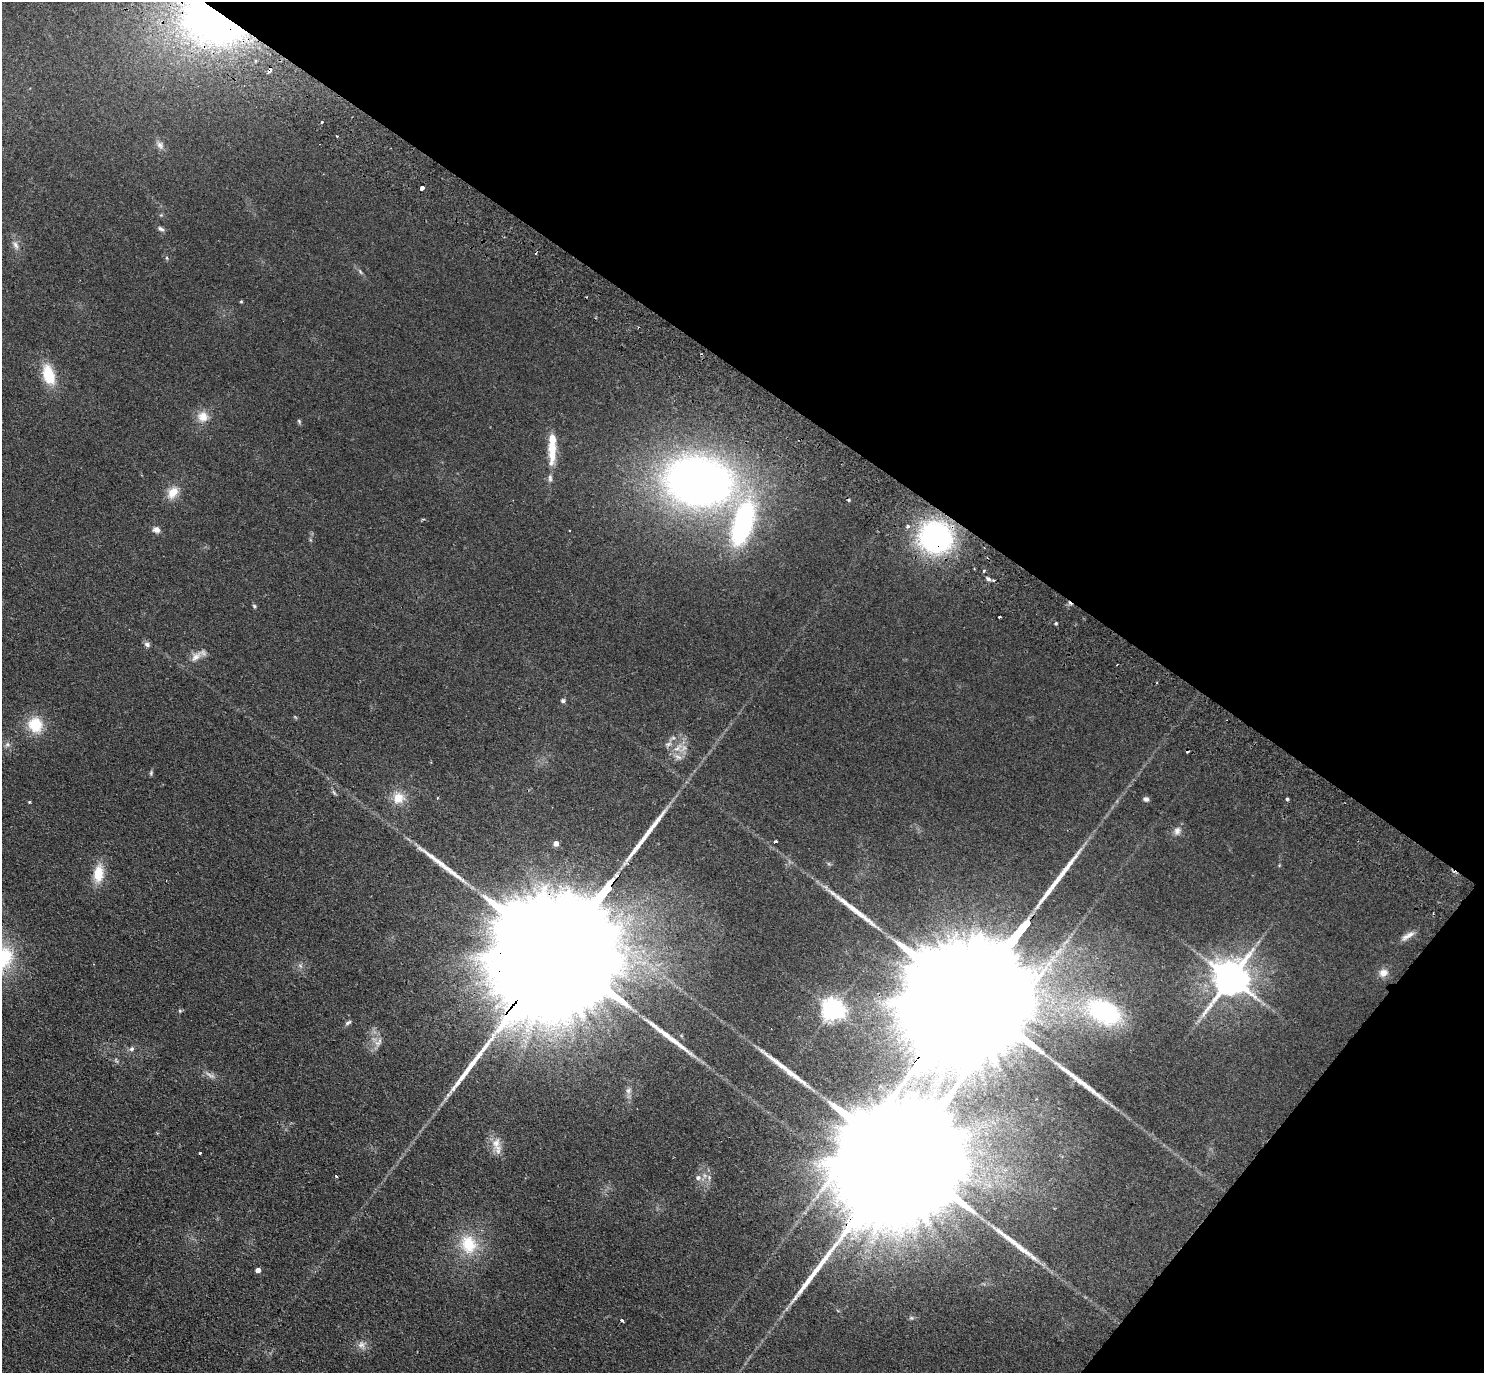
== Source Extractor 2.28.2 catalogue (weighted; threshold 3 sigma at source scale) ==
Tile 8 of 4 x 4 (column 4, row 2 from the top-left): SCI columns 4486-5967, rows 2946-4316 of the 6004 x 6031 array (HDU 1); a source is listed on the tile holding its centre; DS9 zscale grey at full resolution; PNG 1486 x 1375 px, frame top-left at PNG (2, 2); no overlay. Shown black and unused: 33% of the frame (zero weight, under 2 of 3 exposures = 3% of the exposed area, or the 3 px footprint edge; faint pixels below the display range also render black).
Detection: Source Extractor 2.28.2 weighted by HDU 2 'WHT'; one run over the whole footprint, this tile lists its part. Background 0.0953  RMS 0.01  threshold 0.0467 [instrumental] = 3 sigma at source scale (4.5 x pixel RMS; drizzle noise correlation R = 1.50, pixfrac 1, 0.05/0.05 arcsec/px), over >= 5 px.
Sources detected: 88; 3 inside a brighter object's white glare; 8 cosmic-ray / hot-pixel residue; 9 long thin detections or spike segments (spike, bleed or trail) — not listed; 6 inside a brighter listed object's ellipse — not listed separately; the other 62 listed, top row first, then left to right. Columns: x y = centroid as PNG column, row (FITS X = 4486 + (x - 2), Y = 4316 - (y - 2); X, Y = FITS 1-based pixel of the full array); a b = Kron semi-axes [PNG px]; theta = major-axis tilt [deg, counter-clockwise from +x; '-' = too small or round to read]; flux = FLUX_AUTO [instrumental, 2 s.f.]
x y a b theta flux
215 19 68 41 -26 410
269 70 7 3 65 2.8
322 122 3 3 - 2.3
337 136 3 2 - 1.1
160 145 12 8 -56 4.6
421 188 4 3 - 54
161 215 5 4 - 1.2
161 229 9 5 -28 2.7
16 245 12 6 -64 4.6
167 258 6 3 -72 1.1
360 272 8 4 -59 1.9
241 301 5 3 - 0.99
48 374 25 13 -73 29
203 417 14 13 - 11
299 421 6 4 -46 1.4
552 455 28 9 85 18
699 481 52 37 -10 750
173 492 16 11 50 13
743 523 53 22 73 170
908 526 4 4 - 4.1
156 530 9 8 - 4.4
936 537 24 22 -22 240
984 570 4 3 - 2.1
988 579 4 3 - 4.9
254 606 6 4 -26 1.4
999 617 3 3 - 2.4
1056 623 4 3 - 1.5
147 644 8 6 -22 3
196 656 18 9 40 8.4
563 701 6 6 - 1.8
35 725 16 15 - 29
151 773 7 5 71 1.5
398 798 16 15 - 16
1146 799 6 6 - 2.8
1287 799 4 3 - 1.5
29 802 4 3 - 0.95
1177 831 11 8 71 4.9
776 842 3 3 - 2.1
556 843 4 4 - 7.5
98 874 21 12 84 21
1024 927 11 3 51 2900
1408 936 20 6 30 6.5
558 950 99 20 51 100000
1383 973 11 9 22 7.2
1230 978 11 10 - 2600
833 1009 7 7 - 770
180 1011 5 4 - 1.1
1104 1012 35 21 -26 120
348 1023 9 5 30 2.3
378 1043 10 6 -23 4.3
131 1049 7 6 - 2.8
210 1075 15 4 -27 3.8
628 1090 8 6 88 3.4
496 1143 21 12 -75 12
200 1153 3 3 - 2.1
901 1157 152 36 57 110000
336 1176 3 2 - 2.2
698 1178 7 6 - 3.3
469 1244 27 22 -68 37
258 1270 4 4 - 6.4
622 1320 4 3 - 2.5
361 1345 10 8 7 5.3
Overlapping masked pixels (flux is a lower limit): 6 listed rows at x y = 215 19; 269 70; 936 537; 1024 927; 558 950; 901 1157
Isophote crosses this tile's border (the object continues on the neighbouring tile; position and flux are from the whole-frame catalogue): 1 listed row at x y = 215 19